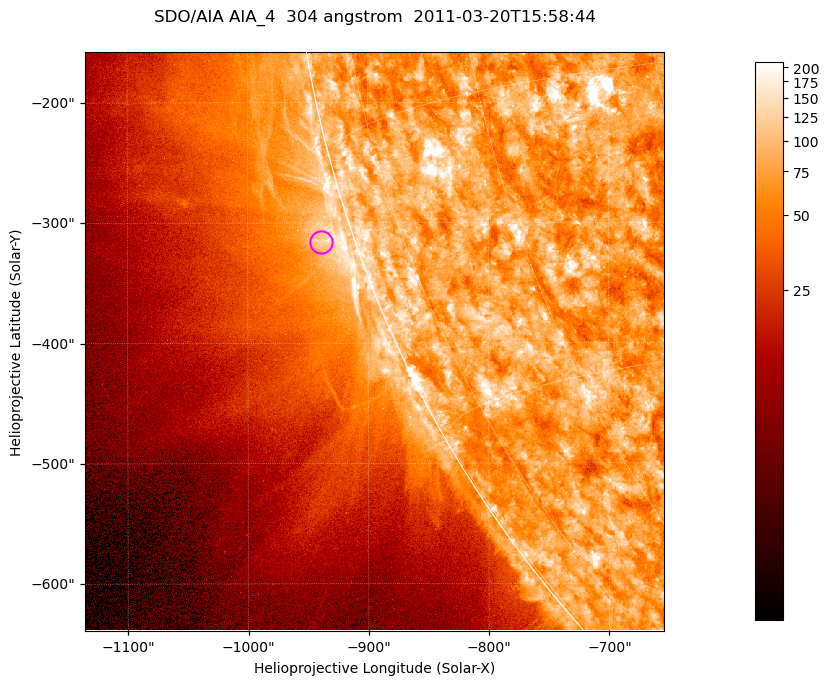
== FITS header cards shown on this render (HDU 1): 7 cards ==
TELESCOP= 'SDO/AIA '           / For AIA: SDO/AIA
INSTRUME= 'AIA_4   '           / For AIA: AIA_ATA1, AIA_ATA2, AIA_ATA3 or AIA_AT
WAVELNTH=                  304 / [angstrom] Wavelength
WAVEUNIT= 'angstrom'           / Wavelength unit: angstrom
DATE-OBS= '2011-03-20T15:58:44.124' / [ISO] Date when observation started; ISO 8
CTYPE1  = 'HPLN-TAN'           / CTYPE1; Typically HPLN
CTYPE2  = 'HPLT-TAN'           / CTYPE2; Typically HPLT

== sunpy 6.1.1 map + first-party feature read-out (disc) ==
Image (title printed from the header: SDO/AIA AIA_4  304 angstrom  2011-03-20T15:58:44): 802 x 802 px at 0.6 arcsec/px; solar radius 964 arcsec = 1606 px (partial field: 3.5% of the solar disc is inside the frame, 44% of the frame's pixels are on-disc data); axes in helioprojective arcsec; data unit not stated in the header (colour bar unlabelled)
Orientation: roll -0.132 deg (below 1 deg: not rotated)
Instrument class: DISC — disc imager (sunpy class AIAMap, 304 A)
Bright regions (active regions / flare kernels): reference = the on-disc median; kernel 7 px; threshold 5 sigma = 126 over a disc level ~76.4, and >= 1.15x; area >= 643 px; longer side >= 10 px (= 6 arcsec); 0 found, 0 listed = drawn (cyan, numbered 1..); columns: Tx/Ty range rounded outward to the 2 arcsec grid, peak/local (2 s.f.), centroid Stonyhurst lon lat
Off-limb structures (1.02-1.3 R_sun): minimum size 321 px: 4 found; the strongest spans PA ~105..110 deg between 1.02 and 1.04 R_sun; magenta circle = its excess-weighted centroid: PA ~110 deg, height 1.03 R_sun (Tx ~-940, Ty ~-316 arcsec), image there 1.8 x the reference